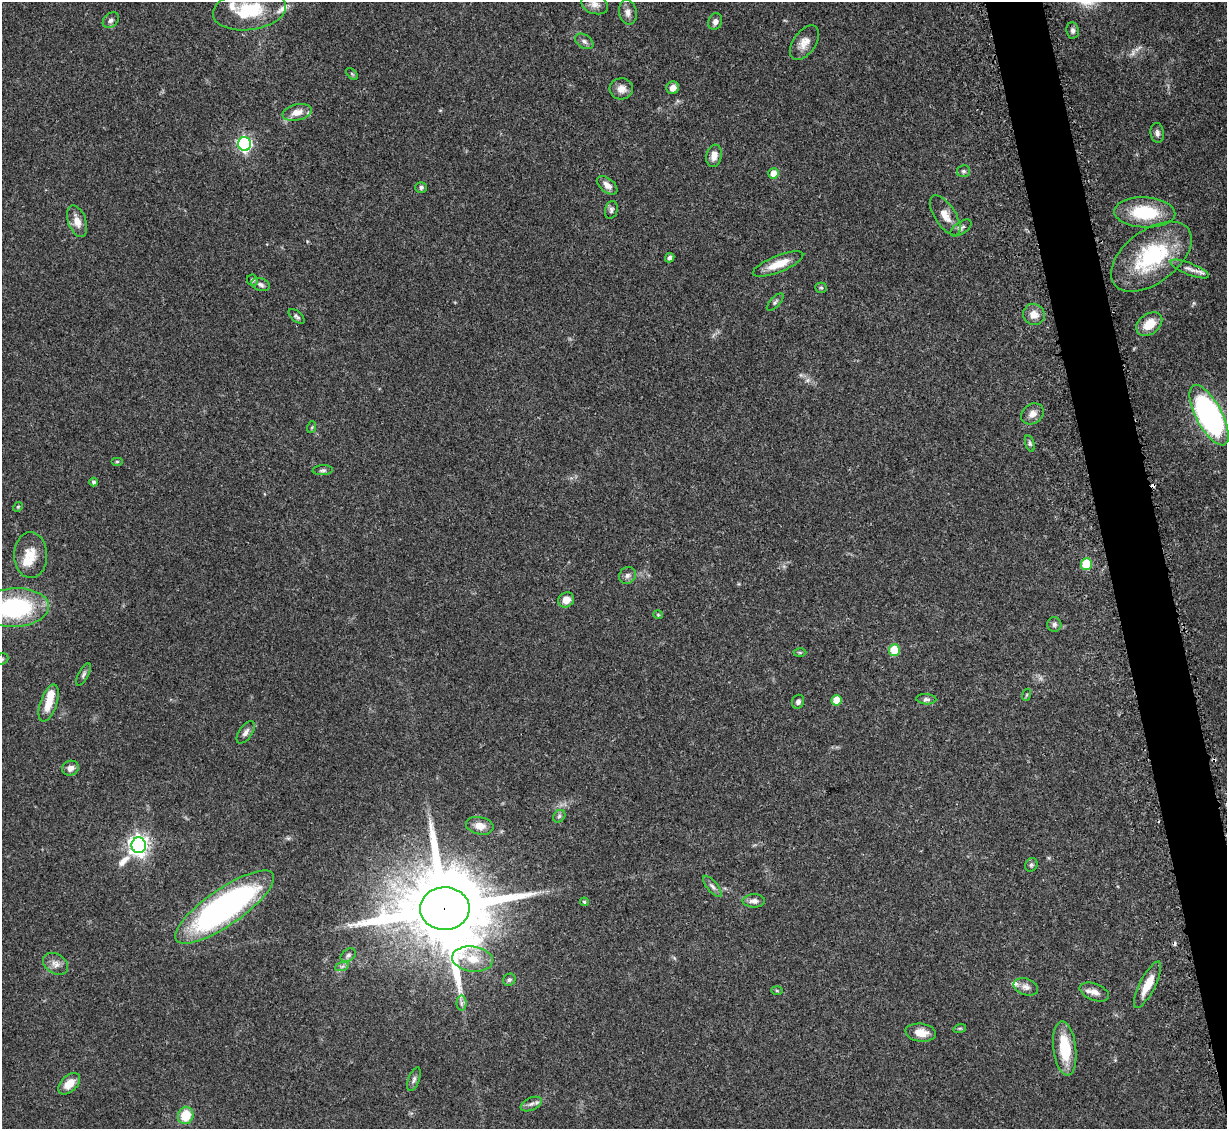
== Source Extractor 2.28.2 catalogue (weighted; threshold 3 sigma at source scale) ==
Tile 6 of 4 x 4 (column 2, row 2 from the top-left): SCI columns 1280-2504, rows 2508-3634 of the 4995 x 5067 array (HDU 1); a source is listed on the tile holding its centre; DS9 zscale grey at full resolution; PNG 1229 x 1131 px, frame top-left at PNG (2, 2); each listed source drawn as its Kron ellipse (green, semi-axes under 4 px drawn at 4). Shown black and unused: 4% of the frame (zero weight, under 3 of 5 exposures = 4% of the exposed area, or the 3 px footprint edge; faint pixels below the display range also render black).
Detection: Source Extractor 2.28.2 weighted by HDU 2 'WHT'; one run over the whole footprint, this tile lists its part. Background 0.0699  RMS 0.0033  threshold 0.0151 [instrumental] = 3 sigma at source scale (4.5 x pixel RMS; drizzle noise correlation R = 1.50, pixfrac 1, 0.05/0.05 arcsec/px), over >= 5 px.
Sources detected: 98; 1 too faint to see at this stretch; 3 cosmic-ray / hot-pixel residue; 1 long thin detection or spike segment (spike, bleed or trail) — neither listed nor drawn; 6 inside a brighter listed object's ellipse — not listed separately; the other 87 listed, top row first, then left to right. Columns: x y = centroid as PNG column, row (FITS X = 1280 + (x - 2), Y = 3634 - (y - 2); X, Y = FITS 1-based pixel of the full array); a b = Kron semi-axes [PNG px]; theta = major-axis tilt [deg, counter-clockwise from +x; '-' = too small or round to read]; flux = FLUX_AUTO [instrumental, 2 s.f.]
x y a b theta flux
595 4 14 9 -19 2.2
249 10 37 20 8 17
628 12 12 9 -78 2.1
111 20 9 6 43 1
715 21 8 7 - 1.7
1073 30 8 6 -81 0.98
584 41 10 6 -32 1.2
804 43 19 11 55 3.6
352 74 7 4 -45 0.45
673 88 6 6 - 1.9
621 89 12 10 3 2.6
297 112 15 8 13 3.6
1157 133 10 6 -83 1.3
244 144 7 6 - 67
714 156 11 7 79 2.8
963 171 6 6 - 0.71
773 174 5 5 - 4.1
607 185 12 7 -40 2.1
421 187 6 5 - 0.79
611 210 9 6 77 0.93
1145 212 30 15 -3 16
945 215 23 10 -57 3.9
77 221 16 9 -71 3.4
961 228 12 6 34 1.1
1151 257 46 26 37 29
670 258 5 4 - 0.9
778 264 27 8 22 6
1190 269 20 6 -21 1.9
252 280 6 5 - 0.71
261 284 9 6 -20 1.2
821 288 5 5 - 0.48
775 302 11 5 46 0.79
1034 314 11 10 - 3
297 316 9 5 -40 0.78
1149 324 14 10 38 5.1
1032 414 12 9 36 2.2
1209 415 33 13 -62 91
312 427 6 4 71 0.38
1030 443 8 4 -72 0.62
117 462 6 4 0 0.45
323 470 10 5 3 0.8
94 482 4 3 - 0.87
18 507 5 4 - 0.42
31 555 23 16 -89 6.2
1086 564 6 5 - 16
627 575 9 8 - 1.3
566 600 8 7 - 3.4
15 608 34 19 3 40
658 615 4 4 - 0.38
1054 624 7 7 - 0.94
894 650 6 5 - 14
800 653 6 4 -1 0.41
2 659 7 5 22 0.63
83 674 12 5 62 0.91
1026 695 6 4 70 0.42
926 699 10 5 -3 0.93
836 700 5 5 - 5
798 702 7 6 - 1
49 703 19 8 71 5.3
246 732 13 6 55 1.4
70 768 8 7 - 2
559 816 7 5 46 0.71
480 826 14 8 -12 2.8
139 845 8 7 - 180
1031 865 7 6 - 0.69
712 886 13 5 -50 1.2
754 901 11 6 0 1.5
584 902 4 4 - 0.54
225 907 58 18 35 110
445 909 25 21 1 5800
348 955 8 6 35 0.93
472 959 20 12 -7 6.5
55 964 13 9 -33 2.2
342 966 7 4 19 0.69
509 980 6 5 - 0.69
1147 985 26 7 63 6.3
1026 987 13 8 -20 1.9
777 990 6 4 -2 0.4
1094 992 15 8 -21 2.6
461 1003 7 5 89 0.81
960 1028 6 4 18 0.49
921 1033 15 9 -8 4.2
1065 1048 27 11 -83 12
414 1079 12 5 69 1.1
69 1084 13 8 44 3.9
531 1104 11 6 24 1.4
186 1115 9 7 75 8.3
Overlapping masked pixels (flux is a lower limit): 1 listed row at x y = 445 909
Isophote crosses this tile's border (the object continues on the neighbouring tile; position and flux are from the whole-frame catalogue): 2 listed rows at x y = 15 608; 2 659